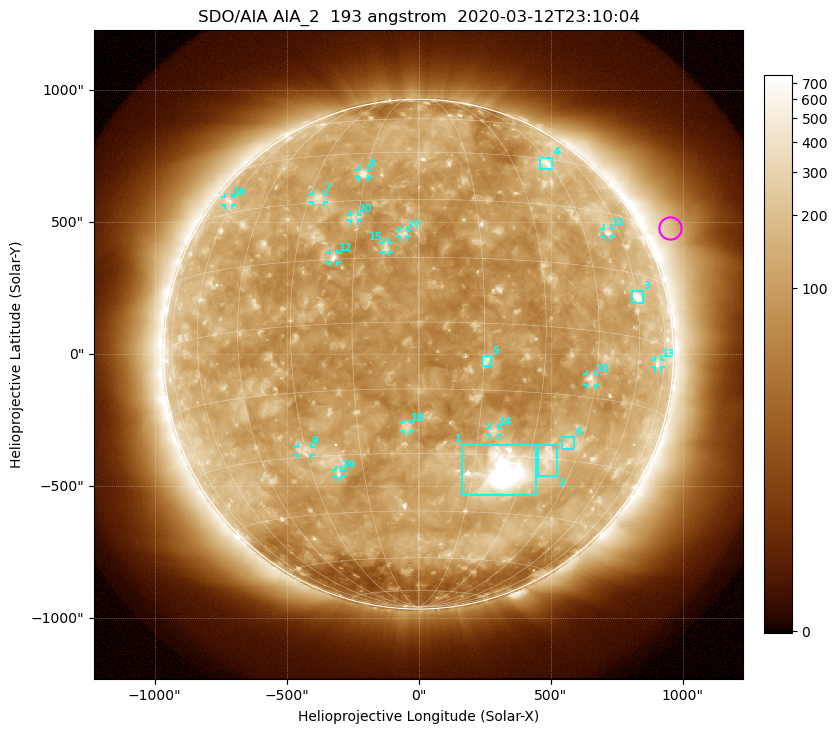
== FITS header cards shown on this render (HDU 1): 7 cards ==
TELESCOP= 'SDO/AIA'
INSTRUME= 'AIA_2'
WAVELNTH=                  193
WAVEUNIT= 'angstrom'
DATE-OBS= '2020-03-12T23:10:04.83'
CTYPE1  = 'HPLN-TAN'
CTYPE2  = 'HPLT-TAN'

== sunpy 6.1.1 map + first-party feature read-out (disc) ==
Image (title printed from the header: SDO/AIA AIA_2  193 angstrom  2020-03-12T23:10:04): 1024 x 1024 px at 2.4 arcsec/px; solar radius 966 arcsec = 402 px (full disc in frame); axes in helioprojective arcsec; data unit not stated in the header (colour bar unlabelled)
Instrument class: DISC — disc imager (sunpy class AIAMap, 193 A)
Bright regions (active regions / flare kernels): reference = the median radial profile (limb darkening/brightening removed); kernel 9 px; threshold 5 sigma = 172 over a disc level ~109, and >= 1.15x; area >= 12 px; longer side >= 10 px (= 24 arcsec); searched inside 0.97 R_sun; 21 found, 20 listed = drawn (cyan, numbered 1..; 14 of them under ~33 arcsec drawn as corner ticks so the feature stays visible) (cap 20 boxes per figure: the strongest are kept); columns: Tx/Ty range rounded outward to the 5 arcsec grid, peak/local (2 s.f.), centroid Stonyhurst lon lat
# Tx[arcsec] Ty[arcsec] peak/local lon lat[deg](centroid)
1 165..445 -535..-340 16 +24 -34
2 450..525 -465..-340 4.7 +36 -30
3 805..850 190..240 8.7 +60 +9
4 455..510 700..745 4.3 +44 +43
5 240..275 -45..-5 5.7 +16 -8
6 540..590 -360..-315 3.7 +41 -26
7 -400..-360 575..610 3.6 -27 +31
8 -225..-190 670..700 4.6 -16 +38
9 -460..-405 -385..-350 3.1 -30 -28
10 635..670 -115..-75 4.6 +43 -11
11 700..730 445..475 4.4 +54 +24
12 -335..-305 350..385 5.8 -20 +15
13 895..920 -50..-20 3.1 +70 -5
14 270..300 -305..-275 3.7 +19 -24
15 -135..-110 385..425 3.8 -8 +18
16 -735..-705 565..595 2.7 -64 +34
17 -70..-40 445..470 3.9 -4 +21
18 -55..-30 -290..-260 3.4 -3 -24
19 -315..-290 -465..-440 3.5 -22 -34
20 -260..-230 505..530 2.9 -16 +25
Off-limb structures (1.02-1.3 R_sun): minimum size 162 px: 5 found; the strongest spans PA ~270..315 deg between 1.02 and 1.3 R_sun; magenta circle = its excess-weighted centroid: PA ~295 deg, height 1.11 R_sun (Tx ~955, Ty ~480 arcsec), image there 2.4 x the reference